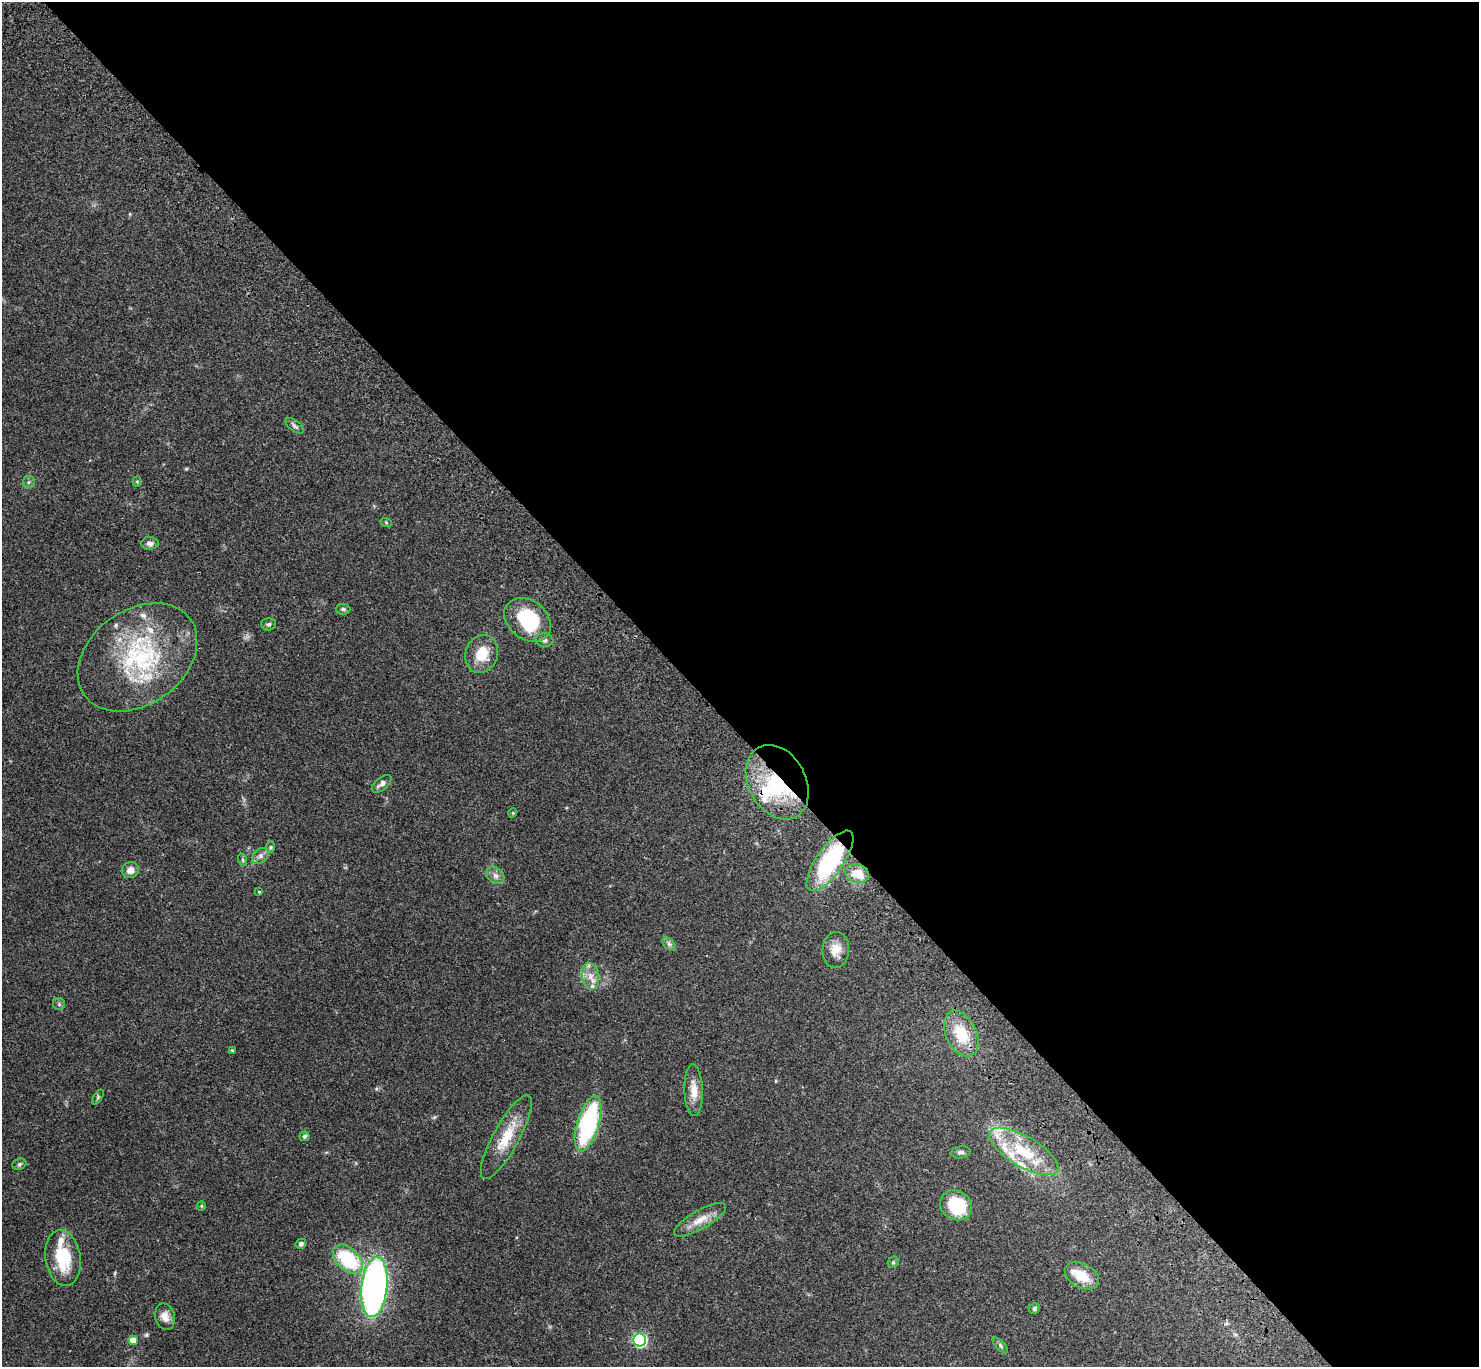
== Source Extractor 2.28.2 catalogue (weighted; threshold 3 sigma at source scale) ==
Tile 8 of 4 x 4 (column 4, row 2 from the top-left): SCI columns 4531-6007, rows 2976-4340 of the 6109 x 6091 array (HDU 1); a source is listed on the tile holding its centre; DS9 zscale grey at full resolution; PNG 1481 x 1369 px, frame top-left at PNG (2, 2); each listed source drawn as its Kron ellipse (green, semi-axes under 4 px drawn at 4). Shown black and unused: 53% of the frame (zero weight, under 3 of 4 exposures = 6% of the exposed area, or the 3 px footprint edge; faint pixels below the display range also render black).
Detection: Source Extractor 2.28.2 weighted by HDU 2 'WHT'; one run over the whole footprint, this tile lists its part. Background 0.0504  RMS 0.0055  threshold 0.0246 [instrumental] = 3 sigma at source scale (4.5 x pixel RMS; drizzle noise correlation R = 1.50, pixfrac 1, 0.05/0.05 arcsec/px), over >= 5 px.
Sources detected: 61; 1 inside a brighter object's white glare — neither listed nor drawn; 10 inside a brighter listed object's ellipse — not listed separately; the other 50 listed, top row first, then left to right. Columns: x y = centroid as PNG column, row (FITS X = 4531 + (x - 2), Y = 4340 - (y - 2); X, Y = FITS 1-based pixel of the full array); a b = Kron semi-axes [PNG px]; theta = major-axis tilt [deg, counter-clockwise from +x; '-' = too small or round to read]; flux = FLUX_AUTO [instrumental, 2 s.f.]
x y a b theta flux
295 426 10 5 -38 1.3
29 482 6 5 - 1
137 482 5 4 - 0.58
386 522 6 3 -21 0.54
150 543 9 6 0 2.1
343 609 7 5 -1 1.1
528 620 25 19 -38 33
268 624 7 6 - 1.2
544 640 9 6 -7 1.4
482 654 19 16 69 11
137 657 65 47 36 70
777 782 39 28 -61 46
382 784 12 6 39 2.1
513 813 5 4 - 0.64
271 847 6 4 90 0.68
261 856 9 6 43 2
243 860 6 4 -71 0.7
830 861 35 13 55 46
130 870 9 8 - 3.5
857 873 12 9 -18 8.2
495 876 10 7 -44 2.4
259 892 3 3 - 0.56
669 944 8 5 -45 1.3
836 950 18 13 85 6.6
590 976 13 8 -78 4.4
59 1004 6 6 - 0.99
961 1034 24 15 -65 16
232 1051 4 3 - 0.63
694 1090 26 9 -88 6.9
98 1097 8 4 55 0.8
588 1124 29 11 73 66
305 1136 5 4 - 0.96
506 1137 47 13 61 16
1024 1151 39 15 -30 24
960 1152 10 6 10 1.5
19 1164 7 5 21 0.97
956 1205 16 14 -31 25
201 1206 5 4 - 0.62
700 1220 29 9 30 7.1
301 1244 5 5 - 1.4
63 1258 28 17 -82 23
348 1259 18 11 -45 36
893 1262 6 5 - 0.79
1082 1276 18 12 -28 12
374 1287 30 13 84 200
1034 1308 6 5 - 1
165 1317 13 9 -74 4
133 1340 5 4 - 6.2
640 1340 6 6 - 76
1000 1345 10 4 -46 1.2
Overlapping masked pixels (flux is a lower limit): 3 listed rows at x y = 777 782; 830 861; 506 1137